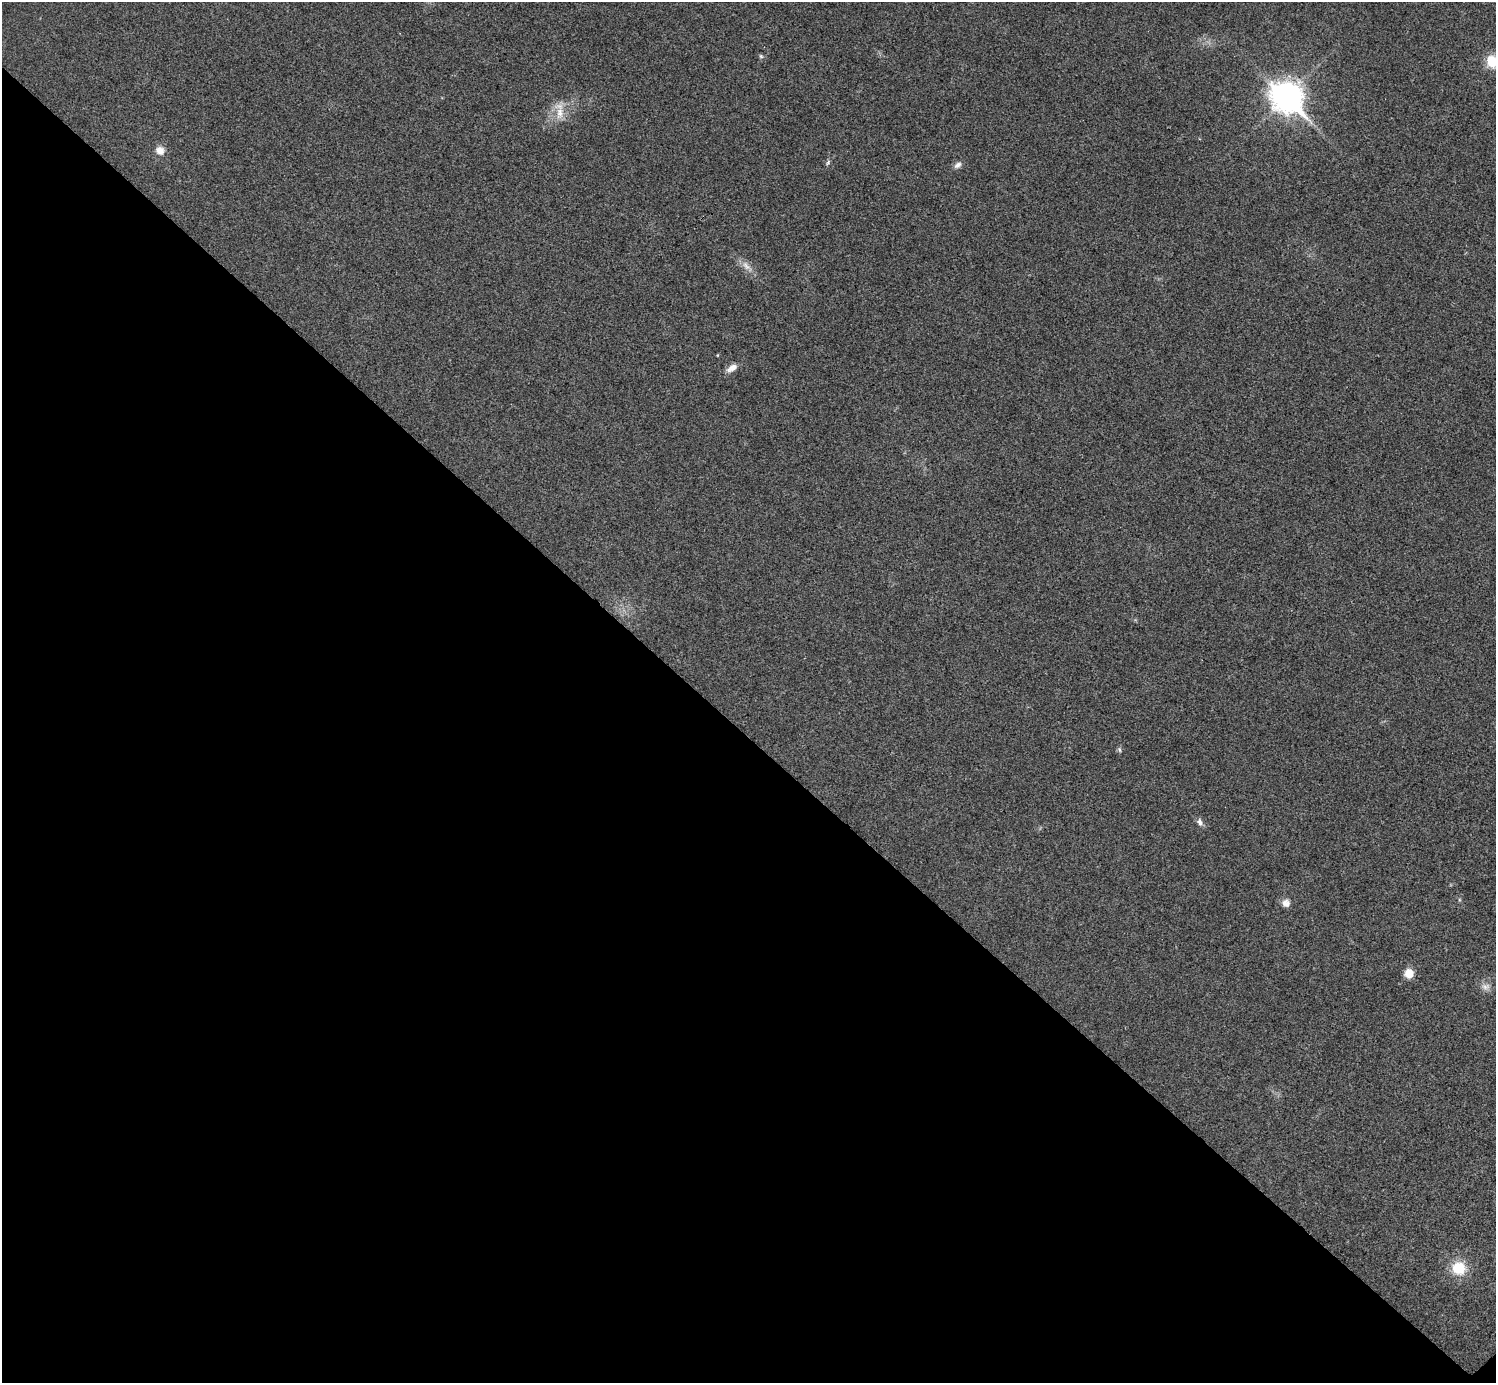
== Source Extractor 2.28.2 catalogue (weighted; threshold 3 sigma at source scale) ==
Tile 14 of 4 x 4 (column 2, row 4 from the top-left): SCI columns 1500-2993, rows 301-1681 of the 5983 x 5983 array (HDU 1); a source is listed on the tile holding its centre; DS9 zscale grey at full resolution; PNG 1498 x 1385 px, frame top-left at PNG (2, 2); no overlay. Shown black and unused: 47% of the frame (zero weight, under 3 of 4 exposures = <1% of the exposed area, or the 3 px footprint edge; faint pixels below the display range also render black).
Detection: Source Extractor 2.28.2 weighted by HDU 2 'WHT'; one run over the whole footprint, this tile lists its part. Background 0.0218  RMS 0.0056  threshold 0.0251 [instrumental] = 3 sigma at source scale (4.5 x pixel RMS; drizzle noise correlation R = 1.50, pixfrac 1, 0.05/0.05 arcsec/px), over >= 5 px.
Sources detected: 17; all 17 listed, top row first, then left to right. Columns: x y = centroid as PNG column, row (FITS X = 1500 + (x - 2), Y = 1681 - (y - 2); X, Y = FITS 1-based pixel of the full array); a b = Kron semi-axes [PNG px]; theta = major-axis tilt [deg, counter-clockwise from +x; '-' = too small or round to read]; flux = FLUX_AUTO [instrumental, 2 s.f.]
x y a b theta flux
761 56 6 5 - 0.97
1492 61 15 13 -76 12
1287 97 13 10 -42 800
560 113 27 11 83 8.8
160 150 11 10 - 5
828 163 9 5 47 1.2
958 165 11 7 36 2.5
747 266 21 8 -45 5.2
717 355 4 3 - 0.42
732 368 15 8 32 4.5
1119 750 7 5 -86 1.1
1200 822 10 7 -63 2.5
1459 900 6 4 72 0.65
1286 903 11 11 - 3.6
1409 973 9 9 - 7.3
1485 987 14 10 -13 3.8
1459 1268 16 15 - 16
Isophote crosses this tile's border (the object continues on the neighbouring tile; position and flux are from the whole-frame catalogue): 1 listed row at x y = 1492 61